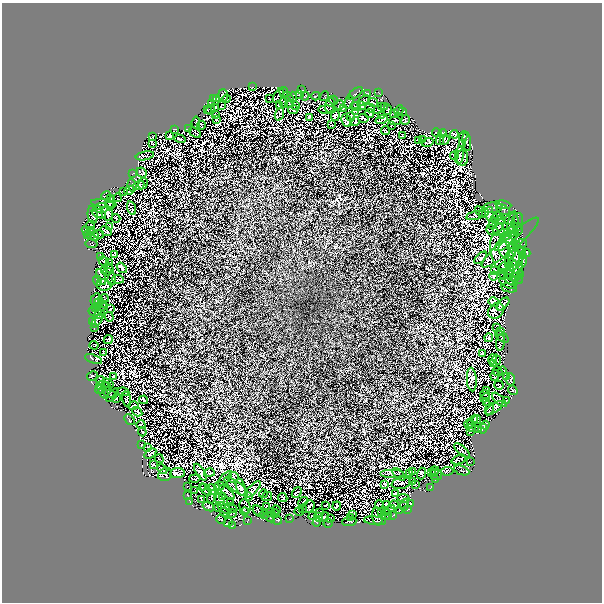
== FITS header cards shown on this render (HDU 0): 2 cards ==
NAXIS1  =                  600 /
NAXIS2  =                  600 /

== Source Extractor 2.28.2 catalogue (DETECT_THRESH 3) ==
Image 600 x 600 px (HDU 0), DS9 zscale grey, 1 PNG px = 1 image px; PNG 604 x 604 px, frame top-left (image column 1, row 600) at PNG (2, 3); each listed source drawn as its Kron ellipse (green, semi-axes under 4 px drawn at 4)
Background 4.58e-05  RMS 9.8e-04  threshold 0.00295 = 3 sigma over >= 5 px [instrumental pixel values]
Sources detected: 366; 7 with non-positive FLUX_AUTO (blend fragments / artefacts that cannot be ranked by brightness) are neither listed nor drawn; the other 359 listed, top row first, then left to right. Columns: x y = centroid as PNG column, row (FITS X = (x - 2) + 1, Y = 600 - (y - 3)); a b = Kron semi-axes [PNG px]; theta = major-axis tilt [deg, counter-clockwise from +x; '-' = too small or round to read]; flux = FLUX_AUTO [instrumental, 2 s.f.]
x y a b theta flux
253 87 2 2 - 0.041
301 90 2 2 - 0.042
284 92 5 3 - 0.13
355 93 8 2 39 0.024
367 93 4 2 - 0.063
379 93 3 2 - 0.059
223 95 6 5 - 0.097
278 95 8 3 60 0.093
300 95 3 2 - 0.061
305 96 4 3 - 0.015
316 96 4 2 - 0.046
324 96 5 2 - 0.1
288 97 6 3 -39 0.077
293 97 5 3 - 0.0082
213 98 3 2 - 0.037
217 98 3 3 - 0.051
227 98 4 3 - 0.082
269 99 4 2 - 0.032
333 100 4 4 - 0.11
364 101 7 2 33 0.024
349 102 7 3 77 0.1
373 102 5 2 - 0.06
211 103 4 3 - 0.081
284 103 5 2 - 0.08
289 104 4 3 - 0.095
279 105 4 2 - 0.06
296 105 3 2 - 0.07
330 105 7 4 72 0.28
339 105 5 2 - 0.11
221 106 4 2 - 0.038
361 106 4 2 - 0.074
384 106 3 2 - 0.03
356 107 5 3 - 0.088
382 107 4 2 - 0.034
214 108 4 2 - 0.058
370 108 5 3 - 0.1
293 109 5 3 - 0.073
344 109 3 2 - 0.076
207 110 4 2 - 0.057
210 110 5 2 - 0.0023
327 110 9 4 -2 0.085
378 110 2 2 - 0.049
388 110 5 3 - 0.064
399 110 6 2 67 0.091
356 111 4 3 - 0.091
403 112 3 2 - 0.048
369 113 5 2 - 0.089
216 114 3 2 - 0.052
279 114 7 4 70 0.087
393 114 3 2 - 0.087
335 115 5 4 - 0.051
381 116 3 2 - 0.025
309 117 3 2 - 0.062
351 117 4 2 - 0.04
363 118 5 3 - 0.06
216 119 3 2 - 0.032
381 120 6 3 19 0.015
406 120 5 3 - 0.029
346 121 6 4 -64 0.098
395 121 6 3 -1 0.11
196 122 6 2 83 0.027
355 122 4 2 - 0.052
202 125 4 3 - 0.078
331 125 2 2 - 0.04
391 126 2 2 - 0.033
188 128 3 2 - 0.057
174 129 4 3 - 0.079
386 131 4 2 - 0.057
195 132 7 2 -38 0.075
437 133 4 2 - 0.032
443 133 4 3 - 0.079
454 134 4 4 - 0.063
170 135 3 2 - 0.04
152 136 3 2 - 0.032
402 136 3 2 - 0.049
463 136 5 2 - 0.082
180 139 5 2 - 0.067
418 140 3 2 - 0.047
422 140 2 2 - 0.023
440 140 5 3 - 0.056
444 140 5 4 - 0.1
427 142 6 3 15 0.12
467 142 9 2 -83 0.049
153 143 3 2 - 0.065
463 143 3 2 - 0.037
459 155 9 4 84 0.11
145 156 9 2 11 0.06
454 156 4 3 - 0.045
463 158 8 5 -89 0.14
142 172 5 4 - 0.093
133 173 3 2 - 0.041
143 184 6 4 62 0.087
132 185 6 4 -83 0.072
139 185 6 4 25 0.19
129 190 5 2 - 0.027
124 192 3 2 - 0.038
106 196 5 2 - 0.053
118 198 4 2 - 0.024
111 199 4 2 - 0.079
104 204 13 4 -7 0.13
109 205 5 2 - 0.021
503 205 8 3 -8 0.091
101 208 7 5 2 0.22
132 208 7 2 -72 0.032
492 208 10 5 4 0.21
503 209 7 4 -32 0.24
481 212 6 2 -39 0.023
107 213 7 5 -73 0.041
484 213 5 3 - 0.088
99 214 8 3 -23 0.076
489 214 7 4 -86 0.19
93 215 9 5 -85 0.037
498 215 3 2 - 0.057
475 216 8 3 14 0.14
116 218 4 2 - 0.048
495 219 5 3 - 0.039
501 220 5 3 - 0.085
509 221 9 4 62 0.091
517 221 8 5 70 0.14
513 224 12 5 84 0.35
90 225 5 2 - 0.092
493 225 3 2 - 0.05
110 226 4 2 - 0.059
499 226 8 4 60 0.14
518 226 4 3 - 0.071
503 230 11 6 1 0.18
518 230 6 3 76 0.16
86 231 5 2 - 0.062
106 231 6 3 -36 0.091
493 231 7 4 -32 0.11
91 232 4 2 - 0.011
508 233 3 2 - 0.07
513 233 6 6 - 0.16
99 234 5 3 - 0.12
88 235 3 2 - 0.062
91 236 3 2 - 0.04
95 236 5 3 - 0.056
505 237 5 4 - 0.065
506 241 14 5 42 0.22
510 243 37 7 40 0.42
92 244 6 2 -10 0.082
521 244 6 5 - 0.054
518 245 3 2 - 0.044
513 248 9 3 78 0.13
521 250 3 2 - 0.044
500 251 19 9 -80 0.55
507 251 9 7 -50 0.24
526 253 4 3 - 0.027
114 254 3 2 - 0.045
523 256 3 2 - 0.047
100 257 3 2 - 0.039
515 257 10 7 -62 0.2
481 258 8 3 44 0.07
509 259 8 2 81 0.097
103 261 5 2 - 0.066
522 262 8 4 62 0.28
110 263 4 2 - 0.031
509 266 4 3 - 0.036
109 268 5 2 - 0.077
122 268 6 2 -52 0.049
503 268 5 3 - 0.085
515 268 10 2 -71 0.13
104 270 2 2 - 0.02
494 270 3 2 - 0.047
107 271 3 2 - 0.04
510 271 3 2 - 0.059
518 273 11 2 70 0.22
521 274 3 2 - 0.035
504 275 4 3 - 0.066
509 275 2 2 - 0.031
494 276 4 3 - 0.049
101 277 8 2 -69 0.21
112 279 6 3 85 0.09
118 279 6 3 -5 0.07
517 279 7 3 -34 0.11
511 280 8 3 -38 0.13
97 281 5 2 - 0.11
508 283 9 4 -22 0.19
104 285 7 5 -8 0.13
509 288 8 4 -11 0.12
104 298 4 2 - 0.074
95 299 6 2 58 0.097
99 302 5 2 - 0.042
494 302 5 4 - 0.082
104 304 3 2 - 0.07
503 304 8 4 46 0.11
101 306 7 3 1 0.043
95 307 3 2 - 0.062
110 309 3 2 - 0.05
496 311 9 7 43 0.19
95 312 6 4 -12 0.052
99 314 5 2 - 0.0072
109 317 5 2 - 0.0086
97 320 8 3 56 0.14
93 322 3 2 - 0.039
95 327 3 2 - 0.046
497 327 4 2 - 0.031
501 332 3 2 - 0.055
502 337 8 4 -37 0.05
489 338 4 3 - 0.072
108 339 5 2 - 0.05
500 342 8 2 83 0.05
94 345 4 2 - 0.039
103 352 3 2 - 0.04
483 353 2 2 - 0.045
93 359 9 3 -18 0.25
492 359 5 2 - 0.065
497 360 5 2 - 0.0015
493 363 3 2 - 0.047
498 371 5 3 - 0.029
502 371 4 3 - 0.092
495 375 5 2 - 0.045
92 376 5 2 - 0.033
114 376 3 2 - 0.072
506 377 3 2 - 0.079
511 379 6 3 -85 0.13
472 380 12 5 -87 0.13
101 381 4 2 - 0.034
108 383 6 2 -32 0.079
102 385 6 3 10 0.044
499 385 5 2 - 0.0093
106 386 5 2 - 0.12
100 390 5 2 - 0.074
513 390 5 2 - 0.074
487 391 3 2 - 0.056
123 392 6 2 -7 0.068
104 393 6 2 -55 0.04
109 393 7 4 -33 0.056
485 394 5 3 - 0.041
112 395 8 3 49 0.051
116 398 4 2 - 0.081
485 398 5 2 - 0.025
127 399 7 3 -74 0.053
144 400 4 2 - 0.067
499 400 9 3 -45 0.15
506 401 3 2 - 0.036
486 402 3 2 - 0.054
133 406 5 2 - 0.03
494 408 10 4 36 0.23
489 409 6 2 64 0.034
137 412 5 2 - 0.062
129 420 6 2 -50 0.09
477 420 4 2 - 0.084
472 421 7 2 57 0.063
469 424 5 2 - 0.11
141 425 4 2 - 0.032
485 425 4 3 - 0.1
471 428 4 2 - 0.042
478 429 3 2 - 0.066
483 429 5 2 - 0.0019
470 431 3 2 - 0.016
142 432 4 2 - 0.051
142 445 2 2 - 0.038
148 448 3 2 - 0.046
462 451 10 3 -41 0.11
150 454 6 2 37 0.07
159 459 5 2 - 0.037
459 459 7 2 22 0.079
470 462 3 2 - 0.04
153 465 2 2 - 0.041
162 469 5 2 - 0.052
462 470 8 2 -21 0.045
435 471 5 2 - 0.054
447 471 6 3 6 0.092
200 472 9 3 -56 0.075
412 472 3 2 - 0.07
177 473 7 5 6 0.15
209 473 5 3 - 0.087
392 473 12 2 0 0.13
409 473 3 3 - 0.066
421 473 6 3 71 0.063
431 473 3 2 - 0.088
399 474 8 3 -45 0.13
165 475 7 6 - 0.07
436 475 6 5 - 0.066
233 477 5 5 - 0.13
195 478 6 4 13 0.025
225 479 9 2 49 0.091
436 479 2 2 - 0.033
412 481 3 2 - 0.039
401 483 10 5 12 0.14
385 484 4 2 - 0.051
415 485 2 2 - 0.0037
219 486 5 2 - 0.055
236 486 14 5 -36 0.2
187 487 3 2 - 0.031
202 487 3 2 - 0.039
241 487 9 4 -74 0.18
430 488 3 2 - 0.054
253 489 10 3 47 0.12
195 490 2 2 - 0.029
206 490 7 4 -52 0.081
213 490 6 4 -46 0.17
227 492 9 2 -42 0.12
297 493 6 3 52 0.061
395 493 4 2 - 0.054
263 494 4 2 - 0.056
188 496 4 2 - 0.049
222 496 3 3 - 0.063
267 496 5 2 - 0.047
212 497 7 3 73 0.042
249 497 3 2 - 0.034
283 497 5 2 - 0.039
403 498 6 2 -10 0.083
202 499 4 3 - 0.025
219 499 7 4 -59 0.16
190 501 4 2 - 0.068
231 502 3 2 - 0.051
303 502 5 4 - 0.033
410 503 2 2 - 0.06
379 504 4 2 - 0.034
386 504 3 2 - 0.028
326 505 3 2 - 0.047
394 505 4 2 - 0.047
404 505 6 2 69 0.074
266 506 3 2 - 0.023
337 506 4 2 - 0.05
209 507 6 3 -22 0.11
218 507 4 2 - 0.0047
245 507 7 5 -75 0.0035
309 507 7 5 51 0.11
224 508 8 3 -36 0.044
231 508 6 2 -26 0.14
392 508 3 2 - 0.089
302 509 3 2 - 0.027
408 509 4 2 - 0.071
276 510 4 3 - 0.057
400 510 3 2 - 0.054
245 511 4 3 - 0.046
258 511 6 2 -46 0.019
381 511 3 2 - 0.045
225 512 5 2 - 0.085
270 512 2 2 - 0.03
299 512 5 2 - 0.049
319 512 3 2 - 0.062
232 513 4 2 - 0.045
386 513 3 2 - 0.046
264 514 5 2 - 0.04
275 514 5 2 - 0.065
353 514 3 2 - 0.053
393 515 3 2 - 0.045
313 516 4 2 - 0.077
378 516 9 5 -82 0.21
388 516 2 2 - 0.045
270 517 6 2 -41 0.017
318 517 4 2 - 0.081
324 517 5 3 - 0.085
330 518 3 2 - 0.029
351 518 3 2 - 0.013
221 519 5 2 - 0.14
290 519 3 2 - 0.067
277 520 5 2 - 0.065
247 521 3 2 - 0.032
375 521 11 3 -6 0.15
317 522 5 2 - 0.032
349 522 7 3 5 0.058
228 523 4 2 - 0.089
328 523 4 2 - 0.0077
233 525 3 2 - 0.052
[7 non-positive-flux detections neither listed nor drawn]